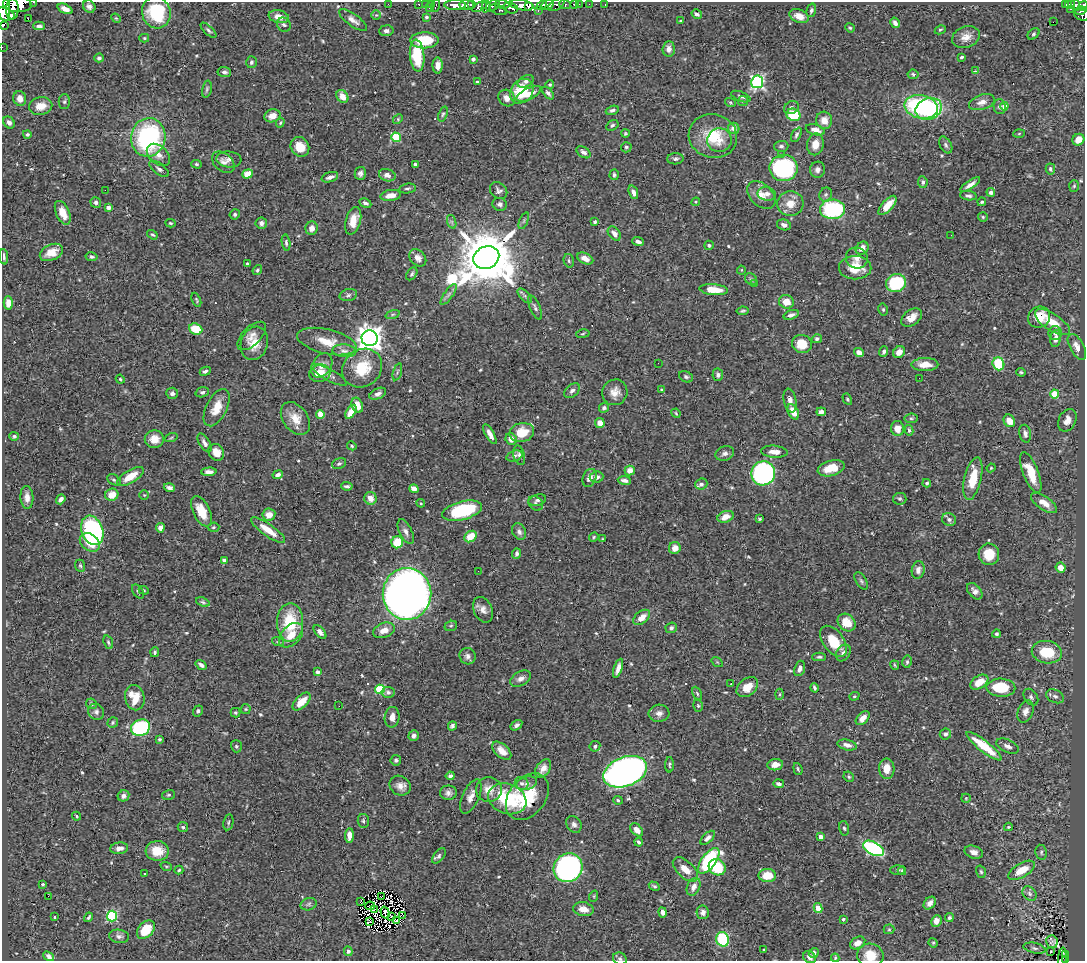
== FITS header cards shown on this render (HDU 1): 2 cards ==
NAXIS1  =                 1083
NAXIS2  =                  959

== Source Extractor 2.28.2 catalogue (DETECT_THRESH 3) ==
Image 1083 x 959 px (HDU 1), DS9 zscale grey, 1 PNG px = 1 image px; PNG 1087 x 963 px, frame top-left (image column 1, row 959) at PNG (2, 2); each listed source drawn as its Kron ellipse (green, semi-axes under 4 px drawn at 4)
Background 0.509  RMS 0.02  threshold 0.0586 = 3 sigma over >= 5 px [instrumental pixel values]
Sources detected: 567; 3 with non-positive FLUX_AUTO (blend fragments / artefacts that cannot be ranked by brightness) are neither listed nor drawn; of the other 564, the 500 brightest by FLUX_AUTO listed and drawn (64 fainter detections omitted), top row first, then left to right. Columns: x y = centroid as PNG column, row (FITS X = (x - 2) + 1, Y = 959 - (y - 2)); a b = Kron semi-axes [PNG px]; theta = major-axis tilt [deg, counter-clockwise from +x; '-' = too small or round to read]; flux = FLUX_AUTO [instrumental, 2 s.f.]
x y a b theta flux
34 2 3 2 - 19
17 4 14 8 -5 1600
388 4 2 2 - 3.5
419 4 3 3 - 14
425 4 2 2 - 11
431 4 3 2 - 8.9
472 4 4 3 - 220
502 4 7 4 -4 220
548 4 6 5 - 340
574 4 4 3 - 35
579 4 2 2 - 3
589 4 2 2 - 3
605 4 3 2 - 4.9
1065 4 3 2 - 19
1070 4 5 3 - 110
455 5 11 5 -1 950
466 5 7 5 -7 400
493 5 7 5 35 110
522 5 12 5 -9 1200
542 5 5 3 - 290
556 5 9 5 30 160
565 5 6 3 -22 57
1076 5 6 4 -85 38
436 6 6 3 72 23
1083 6 5 4 - 150
4 7 14 6 -84 1400
89 7 7 5 -43 5
480 7 8 4 27 380
486 7 6 4 74 200
528 7 4 3 - 190
429 8 3 2 - 43
511 8 7 5 -17 470
12 9 10 6 88 1100
65 9 8 4 -25 9.9
1070 9 3 3 - 8
498 10 9 5 -19 160
811 10 7 4 74 3.1
538 11 3 2 - 15
1081 11 5 3 - 160
156 13 16 14 -73 72
4 14 11 6 -10 940
697 14 5 3 - 3.9
376 15 5 4 - 1.7
1082 15 8 5 -18 200
799 16 10 6 -20 13
279 17 10 6 -12 12
426 17 4 3 - 1.8
116 18 5 4 - 1.5
28 19 2 2 - 2.2
353 20 16 6 -36 7.4
681 21 3 2 - 1.6
1053 22 2 2 - 690
895 23 5 4 - 4.4
3 25 4 2 - 49
284 25 7 6 - 3.4
39 26 6 4 2 5.2
850 28 5 4 - 1.5
208 30 10 4 -43 3
940 30 6 4 28 1.7
386 31 7 5 6 4.3
1034 34 7 5 42 2.2
966 37 14 10 21 13
144 38 5 4 - 1.6
424 40 14 8 1 39
2 47 2 2 - 4.4
669 49 7 6 - 6.4
417 55 16 7 -85 55
962 57 4 3 - 2
99 58 4 4 - 2.7
473 59 4 3 - 2.8
251 62 6 5 - 2.3
438 65 8 5 -89 9.1
975 71 4 3 - 1.8
224 72 7 5 -6 3.7
913 74 5 4 - 2.1
526 81 8 5 30 4.2
477 82 3 3 - 2.6
757 82 6 6 - 250
550 85 4 4 - 1.6
207 89 8 4 77 2.7
522 91 13 10 53 50
548 93 8 4 -47 3.8
529 94 13 5 26 11
342 96 7 5 -55 12
741 97 10 4 -22 3.8
20 98 7 6 - 11
507 98 9 7 -46 7.2
743 101 5 5 - 2
64 102 7 5 89 2.7
730 102 5 3 - 1.4
982 102 13 7 18 9.1
41 106 12 8 11 15
1004 106 4 4 - 15
921 107 17 11 -12 150
1000 107 7 6 - 3.8
791 108 8 6 31 4.1
929 109 13 10 22 130
612 110 7 4 19 3.2
443 114 8 4 70 2.4
793 115 7 6 - 50
272 116 8 6 17 11
398 119 5 4 - 1.6
824 120 8 8 - 13
9 122 6 5 - 5.6
280 123 5 3 - 1.9
612 125 6 5 - 2.9
734 128 6 5 - 7.5
815 130 10 5 -15 10
625 133 4 3 - 1.6
27 134 4 4 - 2.3
1019 134 6 4 3 1.4
796 135 8 4 62 2.9
713 136 24 22 -16 49
148 137 19 17 80 200
396 137 5 4 - 64
719 140 12 12 - 14
1078 140 6 5 - 12
815 144 11 8 79 15
946 145 9 5 -62 3.3
781 146 7 5 3 3.1
300 147 10 9 - 23
626 147 5 5 - 2.5
583 152 8 5 -34 5.1
781 154 4 4 - 1.9
158 155 13 9 -41 9.3
229 159 12 8 -5 5.9
675 159 8 5 3 4.2
223 162 13 9 -41 6.4
196 164 5 4 - 1.9
415 164 3 3 - 3.2
784 168 14 13 - 190
159 169 11 5 -37 4.2
1050 169 5 4 - 3
817 170 8 7 - 5.2
360 173 6 5 - 4.4
247 174 5 4 - 35
387 175 8 6 -17 6.4
614 175 5 4 - 2.8
330 177 9 5 18 5.8
923 182 6 4 -82 2.8
970 185 11 4 33 7.9
1074 186 6 5 - 1.9
407 188 8 5 10 2.8
105 190 2 2 - 10
499 190 9 7 -42 4.5
633 192 7 4 -70 5.8
991 192 4 4 - 4.9
767 194 9 6 -10 5.5
391 195 10 5 8 11
761 195 16 11 -44 15
826 195 7 6 - 3.3
968 196 8 4 -8 3.4
96 202 5 5 - 3.2
696 202 4 4 - 1.5
982 202 4 3 - 1.8
365 203 6 4 -28 3.4
500 204 7 6 - 4
790 204 13 12 - 18
887 205 12 5 47 23
108 207 4 4 - 5.4
833 209 12 10 2 120
63 213 13 6 -66 15
235 214 5 5 - 2.5
983 217 5 5 - 1.7
353 221 14 7 74 20
524 221 9 3 69 2.1
452 222 7 4 -71 2.6
595 222 4 3 - 2.1
170 223 5 3 - 1.5
261 223 6 5 - 4.7
784 225 7 5 -16 5.4
312 228 7 6 - 8.4
614 234 8 5 -50 6.5
152 235 6 4 -35 2.1
951 235 2 2 - 1.4
638 242 6 4 -20 5
286 243 8 4 -81 2.6
709 245 5 4 - 2.5
862 248 7 6 - 9.1
51 252 12 7 25 17
4 257 8 3 -85 3
92 257 6 4 -10 2.4
418 258 9 7 -45 7.7
486 258 13 11 25 11000
857 258 11 10 - 9
585 259 8 5 -27 11
569 261 7 5 -75 2.5
247 264 3 3 - 2.4
855 268 16 11 -1 27
257 270 5 4 - 2.3
741 270 4 4 - 1.5
412 274 7 5 55 2.6
751 279 6 5 - 2.5
896 283 10 9 - 78
754 284 3 2 - 1.7
714 290 14 5 -5 26
449 294 12 4 54 4.5
348 295 9 6 13 3.5
525 296 9 4 -45 3.7
196 300 7 3 -67 1.9
786 302 7 6 - 15
8 303 6 4 90 9.9
535 307 13 5 -66 3.6
883 309 6 4 -77 2
743 311 6 3 10 2
393 314 7 3 19 1.7
791 315 8 4 19 5.3
912 317 11 7 37 12
1039 317 11 10 - 24
1052 322 20 8 -32 24
196 329 7 5 -22 36
1055 333 7 6 - 4.7
583 334 7 3 10 1.7
252 336 18 9 44 11
370 338 8 8 - 1200
817 339 5 4 - 3.1
1056 339 8 5 80 8.2
327 341 30 12 -13 26
254 343 17 13 72 23
802 344 10 9 - 25
1077 347 14 7 -61 10
344 351 12 6 -4 6.6
859 352 5 4 - 7.7
884 352 5 4 - 3.5
899 352 6 5 - 9.8
658 363 2 2 - 1.6
925 364 13 6 1 17
998 364 6 6 - 55
322 365 13 9 57 10
362 368 21 18 39 46
205 371 6 4 25 4.3
397 372 9 3 74 2.4
1021 372 5 3 - 2.1
320 373 11 8 13 21
329 375 20 5 -29 6.8
718 375 6 5 - 3.5
686 377 7 5 -25 3
919 378 2 2 - 1.5
120 379 5 4 - 1.8
661 390 4 4 - 1.7
572 391 9 6 39 4.8
202 392 7 5 18 2.9
615 392 13 12 - 12
172 393 6 5 - 4.1
378 394 9 5 25 4.6
1055 394 4 4 - 42
847 399 6 4 -61 1.7
790 401 12 6 -79 7.5
357 405 8 5 -68 14
217 408 20 10 63 21
604 408 5 4 - 3.9
351 412 8 4 58 18
793 412 8 5 -64 17
821 412 5 4 - 6.2
676 413 5 4 - 1.5
320 414 4 4 - 35
295 418 18 12 -54 21
911 418 7 4 6 2.3
1067 420 12 8 64 11
1009 421 7 5 -60 15
600 423 5 5 - 11
897 428 7 6 - 12
909 430 5 4 - 2.4
522 433 12 9 14 29
490 434 11 4 -61 7.8
1025 434 9 6 -77 5.1
14 436 5 4 - 2.6
171 438 6 4 20 1.8
154 439 9 9 - 14
511 439 6 5 - 7.8
205 443 10 5 -59 5.7
352 446 5 4 - 1.8
216 452 9 7 -55 14
774 452 13 6 -5 11
725 453 9 7 20 5.2
519 455 10 5 -75 4.5
514 456 8 5 19 3.6
339 464 7 5 26 2.8
831 468 14 7 14 25
991 468 4 4 - 1.4
630 470 5 5 - 11
209 472 7 4 2 1.4
763 473 12 11 - 290
1031 473 22 7 -69 36
278 475 5 4 - 4.6
130 476 15 6 32 23
597 477 7 5 6 6.2
590 478 9 6 67 7.2
973 479 22 8 77 33
114 480 7 4 -30 2.4
624 480 7 4 -8 5.1
927 483 4 3 - 2.3
701 484 6 5 - 5.5
347 486 5 3 - 2.9
169 488 6 4 -15 4
414 489 5 4 - 9.8
112 495 7 6 - 16
144 495 5 4 - 1.5
27 497 11 6 -86 9.2
370 498 6 6 - 12
61 499 5 4 - 5.3
900 499 7 6 - 2.5
537 500 9 5 16 3.8
421 503 4 4 - 1.5
536 503 8 6 -43 3.3
1044 503 15 6 -34 13
202 511 16 8 -64 26
462 511 20 9 15 110
269 515 6 6 - 13
725 517 8 5 20 14
759 519 4 3 - 1.8
949 519 7 6 - 4.1
213 527 6 4 5 2.1
160 528 4 4 - 8.1
92 530 15 10 -69 240
268 530 20 6 -35 21
406 532 13 6 -64 6.1
519 532 9 6 -62 5
471 536 7 5 35 25
594 537 5 4 - 1.6
603 539 3 3 - 1.4
90 542 11 8 -37 22
397 542 6 6 - 31
675 548 6 6 - 11
516 554 5 4 - 3.5
989 554 11 10 - 27
224 560 4 3 - 4.5
80 566 6 4 -68 2.1
1061 568 5 5 - 17
918 570 9 6 80 5.8
478 571 2 2 - 4.6
861 581 10 5 -58 3.1
144 590 5 4 - 1.4
138 591 8 5 -55 2.5
975 591 9 6 -49 6.4
407 594 26 24 -89 960
203 602 7 4 -21 2.4
483 610 13 9 -64 9
642 617 9 6 38 13
290 622 19 13 89 59
847 623 10 8 -44 22
451 626 6 5 - 2
671 628 6 5 - 3.3
384 630 11 7 20 12
320 632 8 4 -50 5.2
996 634 4 4 - 2.3
291 635 14 9 45 19
834 641 18 10 -55 30
108 642 7 4 -70 2.2
278 642 6 3 -18 1.9
155 652 5 4 - 2.8
1047 652 15 11 -10 42
843 653 9 6 56 4.8
468 656 8 8 - 5.3
819 657 7 4 1 2.6
717 662 6 4 -33 1.4
907 662 6 5 - 2.4
201 665 6 4 -35 4.3
895 665 5 3 - 1.4
618 668 10 4 71 8
800 668 8 5 72 6.1
317 672 4 3 - 3.2
521 679 11 7 28 6.7
979 682 10 6 33 19
731 684 3 2 - 1.8
747 687 12 8 39 16
814 688 4 3 - 2.7
1001 688 14 9 -2 48
380 689 5 4 - 78
388 692 6 5 - 4.5
697 693 7 4 -63 1.9
779 694 5 3 - 1.7
854 696 5 4 - 1.7
1055 696 9 6 -26 4.3
1031 697 9 6 -55 3.9
135 698 13 9 -79 28
302 702 11 6 44 21
91 704 5 5 - 2.7
339 706 2 2 - 2.4
698 706 6 4 -73 2.6
246 709 5 4 - 1.6
198 711 6 5 - 3.2
1025 711 11 7 68 7.8
96 712 8 7 - 4.4
235 713 5 4 - 1.7
659 713 10 8 5 7.7
392 717 10 7 83 9.1
863 718 8 5 43 11
113 722 6 5 - 2
516 725 6 4 34 3.9
452 726 5 4 - 3
140 728 10 8 24 140
945 734 5 5 - 3.8
414 736 5 5 - 4.8
159 739 4 4 - 1.8
847 745 10 5 -14 7.1
236 746 6 5 - 2.3
595 746 5 5 - 2.9
984 746 22 5 -38 47
1007 746 12 6 -23 6.3
502 751 11 6 -41 13
396 760 5 5 - 2.7
669 765 8 4 -90 2.2
775 765 8 5 8 11
543 768 10 6 53 8.4
798 769 6 3 -71 1.9
887 769 10 7 -89 15
625 772 23 14 21 680
450 776 4 4 - 4.3
849 777 5 5 - 2.2
521 783 7 6 - 4.2
527 783 10 6 14 5.4
779 784 5 4 - 4.1
400 786 11 9 -34 9.4
489 790 13 12 - 15
448 793 8 7 - 5.6
168 795 6 5 - 2
123 796 6 5 - 6
471 796 18 8 66 11
527 797 26 18 52 55
966 798 5 4 - 1.4
507 799 20 15 -20 68
618 800 5 4 - 2.2
76 816 4 3 - 1.4
363 821 7 5 -83 2.6
228 822 8 5 79 2.3
574 824 9 7 -54 5.2
183 827 5 5 - 2.3
1008 827 4 3 - 1.7
844 828 7 5 -77 2.5
637 830 8 5 -43 9.4
349 835 7 4 89 9.4
820 837 4 4 - 14
708 838 9 5 43 5.1
638 842 4 3 - 3
119 848 9 5 7 8
873 848 11 6 -28 200
157 851 11 10 - 24
974 852 9 6 -18 6.5
1041 852 7 5 -80 2.9
439 856 9 5 51 3.2
709 861 15 7 54 150
166 866 6 3 -19 1.5
717 867 9 7 -37 49
568 868 15 14 - 500
685 869 15 8 -43 18
179 870 4 3 - 2.2
898 870 7 4 1 2.3
1022 870 15 7 30 27
902 871 4 4 - 2.3
981 872 6 4 -72 2.1
144 874 3 2 - 1.9
767 876 8 6 -1 24
43 884 3 3 - 1.8
654 886 6 4 -29 2.4
694 887 9 6 64 11
1030 894 8 6 -47 3.8
48 896 2 2 - 21
594 896 6 3 72 1.4
381 897 3 2 - 2
361 901 3 2 - 2.1
930 903 7 5 48 5.7
309 904 8 6 17 3.3
370 906 5 2 - 1.8
818 908 5 4 - 21
375 909 4 2 - 1.6
583 909 10 7 -12 11
663 912 5 4 - 5.9
703 912 7 6 - 5.6
385 913 6 3 -73 2.5
403 915 3 2 - 1.7
112 916 5 5 - 130
392 916 2 2 - 1.8
54 917 3 2 - 1.7
88 917 5 3 - 2.3
949 918 4 4 - 2.2
843 919 3 3 - 1.7
397 920 3 2 - 3
370 921 3 2 - 2.6
936 921 6 5 - 9.6
889 929 5 5 - 1.7
146 930 10 7 48 35
119 936 10 6 -9 4.9
723 939 7 6 - 85
1052 942 6 5 - 2.4
858 943 8 6 29 11
933 943 5 4 - 1.6
1035 948 11 5 -12 2.3
764 950 3 3 - 2.9
348 951 5 4 - 3.8
1051 952 3 2 - 4
814 953 5 4 - 4
870 955 13 11 -12 22
1065 955 4 3 - 1.7
49 956 6 4 -39 4.2
809 957 7 5 -44 4.8
835 958 4 3 - 1.6
1062 958 10 3 86 1.7
620 959 7 6 - 3
1066 959 3 2 - 14
At the frame edge (FLAGS 8, measured only in part): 10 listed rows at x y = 34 2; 17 4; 1083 6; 4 7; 4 14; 3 25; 2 47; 870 955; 620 959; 1066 959
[64 fainter detections neither listed nor drawn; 3 non-positive-flux detections neither listed nor drawn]